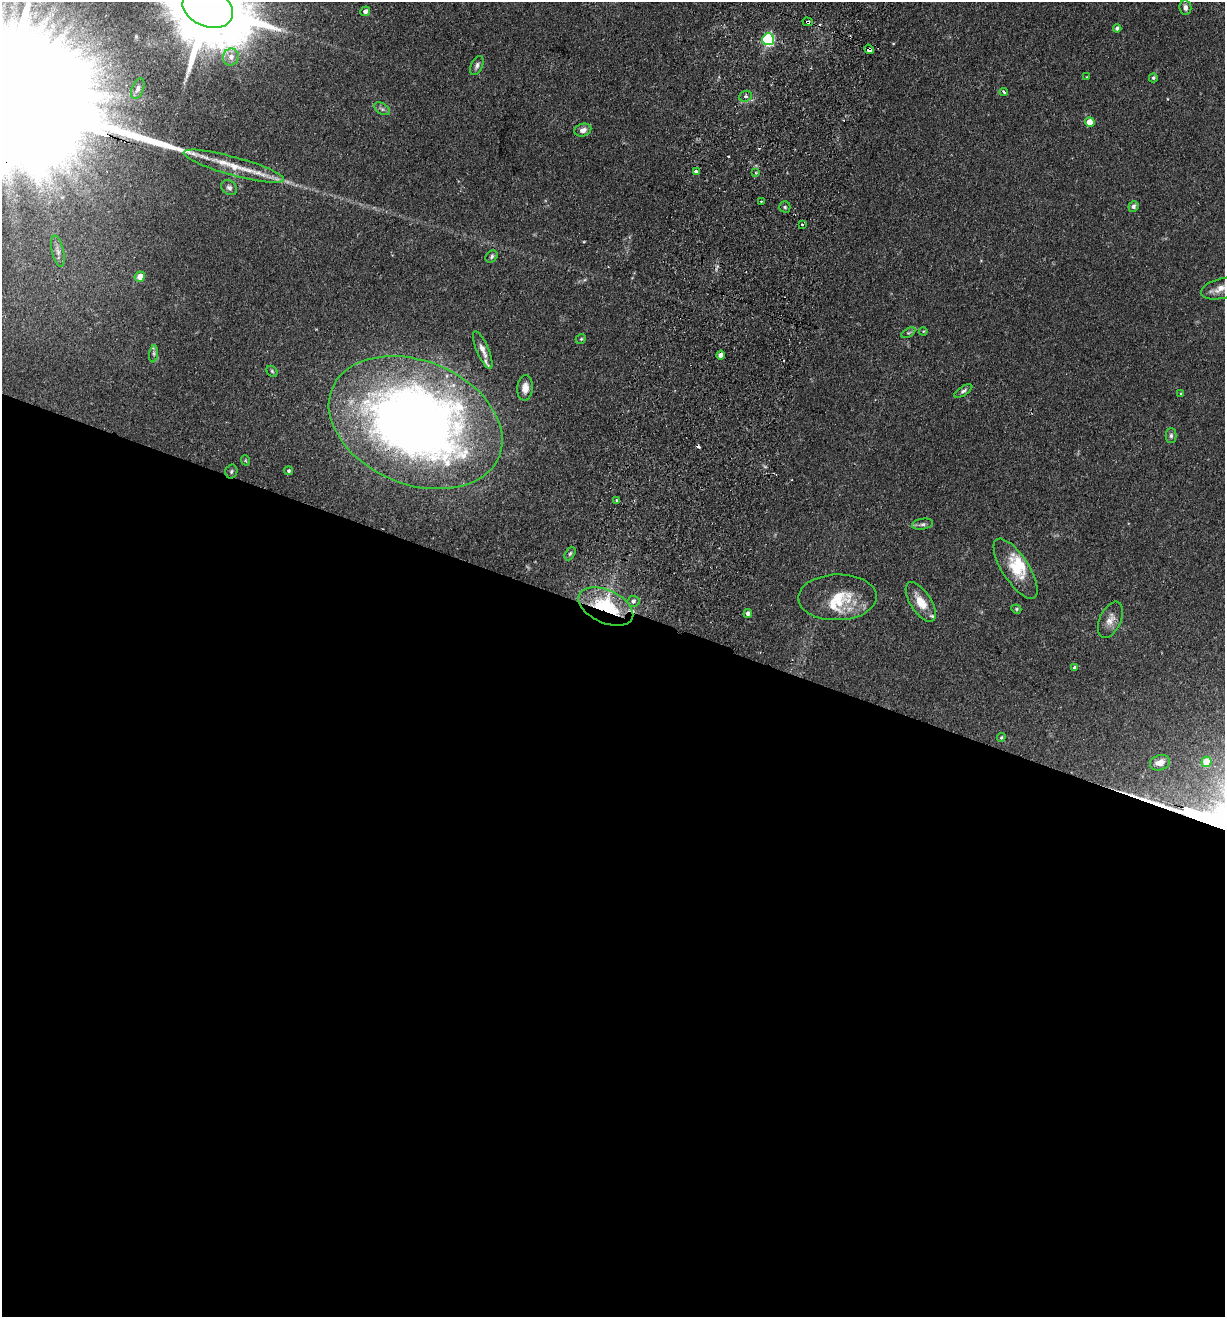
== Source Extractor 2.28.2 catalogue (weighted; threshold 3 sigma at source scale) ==
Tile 14 of 4 x 4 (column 2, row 4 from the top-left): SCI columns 1536-2758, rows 21-1335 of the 5389 x 5300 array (HDU 1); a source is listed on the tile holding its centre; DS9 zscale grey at full resolution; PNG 1227 x 1319 px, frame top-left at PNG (2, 2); each listed source drawn as its Kron ellipse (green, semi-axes under 4 px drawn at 4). Shown black and unused: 54% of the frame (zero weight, under 2 of 3 exposures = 3% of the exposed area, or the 3 px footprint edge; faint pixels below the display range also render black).
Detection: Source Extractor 2.28.2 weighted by HDU 2 'WHT'; one run over the whole footprint, this tile lists its part. Background 0.0897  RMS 0.0061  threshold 0.0274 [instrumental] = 3 sigma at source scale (4.5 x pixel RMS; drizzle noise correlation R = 1.50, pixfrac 1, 0.05/0.05 arcsec/px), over >= 5 px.
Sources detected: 67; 1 inside a brighter object's white glare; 3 cosmic-ray / hot-pixel residue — neither listed nor drawn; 4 inside a brighter listed object's ellipse — not listed separately; the other 59 listed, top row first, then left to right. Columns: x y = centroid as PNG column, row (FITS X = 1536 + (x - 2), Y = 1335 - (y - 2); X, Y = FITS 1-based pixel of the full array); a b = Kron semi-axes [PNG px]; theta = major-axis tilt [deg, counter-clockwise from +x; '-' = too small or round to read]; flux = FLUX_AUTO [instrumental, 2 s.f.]
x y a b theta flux
208 8 26 18 -22 9200
1185 8 7 6 - 2.5
365 11 5 4 - 2.3
808 22 5 3 - 2.7
1117 28 4 4 - 1.5
768 39 6 5 - 86
869 49 5 4 - 11
231 57 8 8 - 4.2
477 65 10 5 65 2
1087 77 4 3 - 0.53
1153 78 4 4 - 0.94
138 89 11 6 69 2
1004 92 4 3 - 2.1
745 96 7 5 21 1.3
382 109 8 5 -31 1.5
1090 122 5 4 - 7.7
583 130 8 6 16 3.1
234 166 52 9 -15 18
696 171 4 3 - 1.9
756 173 3 3 - 0.58
229 188 8 7 - 1.9
761 201 3 2 - 0.76
1133 206 5 5 - 1.5
785 207 5 5 - 0.94
802 225 3 3 - 1.1
58 251 16 6 -78 3
492 256 7 5 48 1.3
140 277 5 5 - 5.5
1221 289 20 10 14 6.2
923 331 4 4 - 0.53
908 333 8 4 30 1
581 339 5 4 - 0.76
483 350 20 6 -67 4.3
154 354 8 4 82 1.3
721 355 4 4 - 4.8
272 371 6 5 - 0.87
525 388 12 8 85 5.4
963 391 10 4 32 1.6
1181 394 4 3 - 1.1
416 423 90 62 -22 620
1171 436 7 5 90 1.4
245 460 5 3 - 0.6
231 471 7 6 - 1.2
288 471 4 4 - 1.1
617 500 3 3 - 0.69
922 524 10 5 9 1.8
570 553 7 4 62 1.1
1016 569 35 13 -57 17
837 597 39 23 1 23
633 601 6 5 - 1.6
921 602 23 10 -57 9.9
606 606 29 16 -24 49
1016 609 5 4 - 0.77
748 613 4 4 - 2.4
1110 620 19 10 65 5.3
1074 668 4 3 - 1.1
1001 737 4 3 - 0.79
1206 762 5 5 - 13
1160 763 10 7 18 6.4
Overlapping masked pixels (flux is a lower limit): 4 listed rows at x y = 808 22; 869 49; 416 423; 606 606
Isophote crosses this tile's border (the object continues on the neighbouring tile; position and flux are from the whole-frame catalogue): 2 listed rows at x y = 208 8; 1221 289